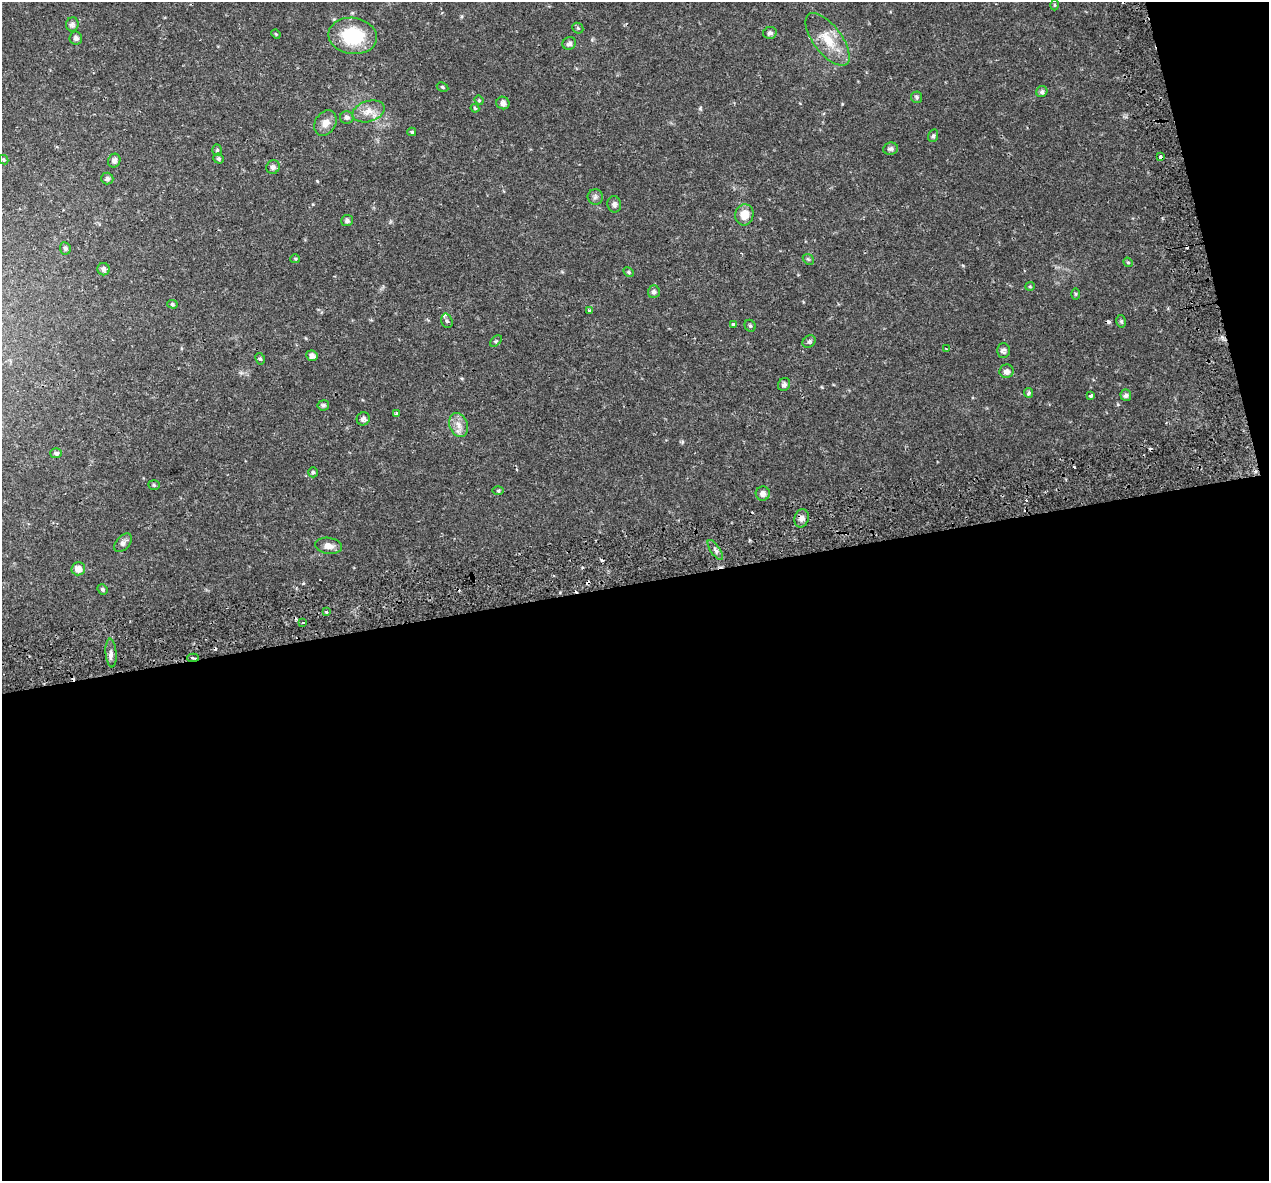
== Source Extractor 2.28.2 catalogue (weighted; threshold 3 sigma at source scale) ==
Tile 16 of 4 x 4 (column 4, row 4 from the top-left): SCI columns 3855-5121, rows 162-1340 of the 5174 x 4987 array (HDU 1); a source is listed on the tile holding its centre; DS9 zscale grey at full resolution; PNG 1271 x 1183 px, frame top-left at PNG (2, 2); each listed source drawn as its Kron ellipse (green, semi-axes under 4 px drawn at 4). Shown black and unused: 53% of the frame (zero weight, under 2 of 3 exposures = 5% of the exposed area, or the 3 px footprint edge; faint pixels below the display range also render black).
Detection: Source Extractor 2.28.2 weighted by HDU 2 'WHT'; one run over the whole footprint, this tile lists its part. Background 0.0266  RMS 0.0031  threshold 0.0138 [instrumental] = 3 sigma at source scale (4.5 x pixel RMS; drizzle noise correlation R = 1.50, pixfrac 1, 0.0396/0.0396 arcsec/px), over >= 5 px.
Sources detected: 90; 13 cosmic-ray / hot-pixel residue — neither listed nor drawn; the other 77 listed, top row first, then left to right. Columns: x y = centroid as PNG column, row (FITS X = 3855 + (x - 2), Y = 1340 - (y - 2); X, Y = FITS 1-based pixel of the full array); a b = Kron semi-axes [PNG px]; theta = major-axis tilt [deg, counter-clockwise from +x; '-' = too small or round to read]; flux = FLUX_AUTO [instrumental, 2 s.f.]
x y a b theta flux
1054 5 5 3 - 0.32
72 24 7 6 - 1
578 28 6 5 - 0.46
770 33 7 6 - 0.81
276 34 5 4 - 0.32
353 36 24 18 -8 17
76 38 6 6 - 0.92
828 39 31 14 -53 7.6
569 43 7 6 - 1.1
442 87 6 4 -28 0.41
1042 92 6 5 - 0.73
917 97 6 5 - 0.61
479 100 5 4 - 0.34
503 103 6 6 - 1.3
475 108 4 3 - 0.35
368 111 17 10 17 3.3
347 117 7 6 - 0.91
325 123 13 10 59 2.5
412 132 4 3 - 0.49
933 136 6 5 - 0.7
891 149 7 6 - 0.84
217 150 5 5 - 0.47
1161 157 4 3 - 2.6
219 159 5 5 - 0.6
4 160 5 3 - 0.32
114 161 7 6 - 1
273 167 7 6 - 1.1
107 179 6 6 - 0.81
595 197 7 7 - 0.91
614 204 8 7 - 0.95
744 215 10 9 - 3.7
347 220 6 5 - 0.78
65 248 6 5 - 0.71
295 259 5 4 - 0.32
808 259 6 4 -43 0.44
1128 262 5 4 - 0.39
103 269 6 6 - 1
629 272 6 4 -29 0.41
1030 286 5 4 - 0.35
654 292 6 6 - 0.92
1076 294 6 4 -89 0.34
172 304 5 4 - 0.45
590 310 3 3 - 0.66
447 321 7 5 -71 0.75
1121 321 6 4 -76 0.56
733 324 3 3 - 2
750 326 6 5 - 0.58
496 341 7 4 44 0.47
809 342 7 5 40 0.7
946 349 3 3 - 0.27
1003 350 7 6 - 0.97
312 356 6 5 - 1.2
260 359 6 4 -62 0.49
1007 371 7 6 - 1.3
784 384 7 6 - 0.93
1028 393 5 4 - 0.54
1126 395 6 5 - 0.78
1091 396 4 3 - 1.7
323 405 6 5 - 0.69
396 414 4 3 - 1.3
363 419 6 6 - 1.1
458 425 12 9 -68 2.5
56 453 6 5 - 0.72
313 472 5 4 - 0.5
154 485 5 5 - 0.49
498 491 6 4 0 0.39
763 493 7 7 - 1.3
802 518 9 7 73 1.3
123 543 11 7 49 1
328 546 13 8 -8 2.3
715 550 12 4 -55 1
78 569 7 6 - 2.4
102 589 5 5 - 0.53
327 612 3 3 - 0.41
303 623 3 2 - 0.36
111 653 14 5 -86 1.3
193 658 6 2 2 1.1
Overlapping masked pixels (flux is a lower limit): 2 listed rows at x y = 1161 157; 193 658